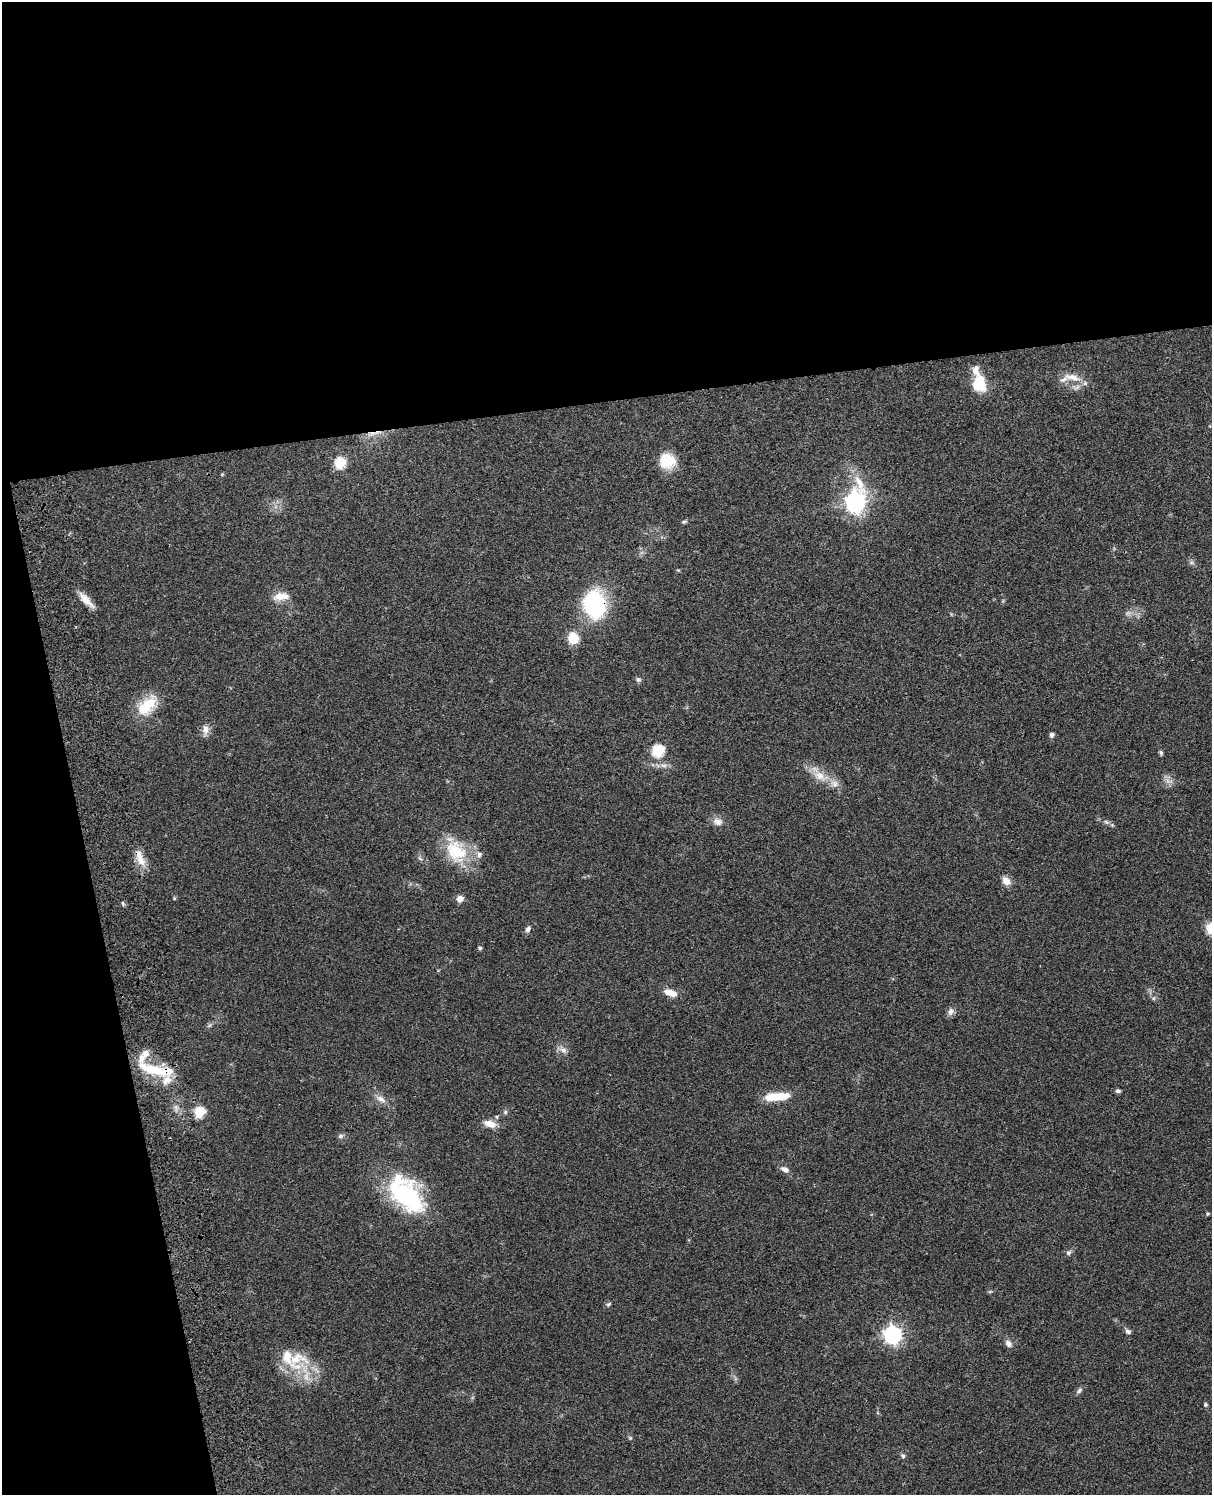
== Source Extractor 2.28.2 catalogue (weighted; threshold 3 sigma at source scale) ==
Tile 1 of 4 x 3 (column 1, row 1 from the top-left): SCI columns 119-1328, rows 3151-4643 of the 5079 x 4922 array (HDU 1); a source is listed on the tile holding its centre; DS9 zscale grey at full resolution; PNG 1214 x 1497 px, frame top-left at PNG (2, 2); no overlay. Shown black and unused: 33% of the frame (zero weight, under 3 of 4 exposures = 6% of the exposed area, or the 3 px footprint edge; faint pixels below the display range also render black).
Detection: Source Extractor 2.28.2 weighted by HDU 2 'WHT'; one run over the whole footprint, this tile lists its part. Background 0.0911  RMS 0.0062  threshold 0.0279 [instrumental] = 3 sigma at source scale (4.5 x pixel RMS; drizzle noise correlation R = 1.50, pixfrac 1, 0.05/0.05 arcsec/px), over >= 5 px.
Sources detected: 65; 1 too faint to see at this stretch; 1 inside a brighter object's white glare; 1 cosmic-ray / hot-pixel residue — not listed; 7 inside a brighter listed object's ellipse — not listed separately; the other 55 listed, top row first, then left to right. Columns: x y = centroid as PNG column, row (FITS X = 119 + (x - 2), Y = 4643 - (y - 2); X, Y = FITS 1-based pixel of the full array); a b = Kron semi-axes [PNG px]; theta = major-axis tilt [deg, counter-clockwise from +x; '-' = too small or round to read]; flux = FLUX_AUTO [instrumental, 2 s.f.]
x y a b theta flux
1072 377 27 9 -13 8.5
979 384 18 14 -82 20
667 461 18 16 -22 16
340 463 6 6 - 44
855 502 10 8 77 330
684 522 7 4 29 1
678 570 5 4 - 0.6
281 596 20 9 6 7.4
86 600 23 7 -47 6.8
595 604 23 18 -81 72
1128 613 7 5 43 1.6
573 638 11 10 - 13
638 679 7 7 - 1.4
147 705 28 15 45 21
205 730 15 8 -90 3.8
1052 735 5 5 - 2
658 751 6 6 - 55
1161 753 6 4 -74 1.1
819 776 15 12 -16 8.2
835 784 11 9 -12 4.1
718 822 14 10 -18 4.1
1112 825 5 5 - 0.83
456 851 34 25 -51 27
140 858 28 9 -70 7.9
1006 881 13 9 -47 4.6
460 899 7 6 - 4.3
528 929 8 6 59 2.1
480 948 5 5 - 0.89
670 992 15 7 -20 7.2
1154 998 6 4 71 0.81
950 1011 10 8 57 2.6
563 1050 11 7 -1 2.8
146 1053 11 9 52 4.2
156 1070 50 12 -13 23
1118 1091 8 5 -7 1.3
772 1097 18 10 5 12
381 1099 16 7 -29 4.1
199 1112 6 6 - 41
505 1112 6 5 - 1.1
497 1117 5 3 - 0.66
490 1124 17 9 -17 6
341 1136 8 6 1 1.5
785 1169 12 7 -24 2.9
408 1197 50 28 -53 68
1208 1214 4 4 - 0.86
1068 1253 8 6 39 1.6
609 1304 8 4 27 1
1128 1331 7 6 - 1.7
893 1335 7 7 - 240
1008 1343 10 8 -48 2.9
289 1358 49 18 -49 25
1079 1390 8 6 61 1.7
1205 1404 5 5 - 0.88
630 1438 5 5 - 0.76
903 1456 7 5 -59 1.3
Overlapping masked pixels (flux is a lower limit): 3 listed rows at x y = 595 604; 140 858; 156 1070